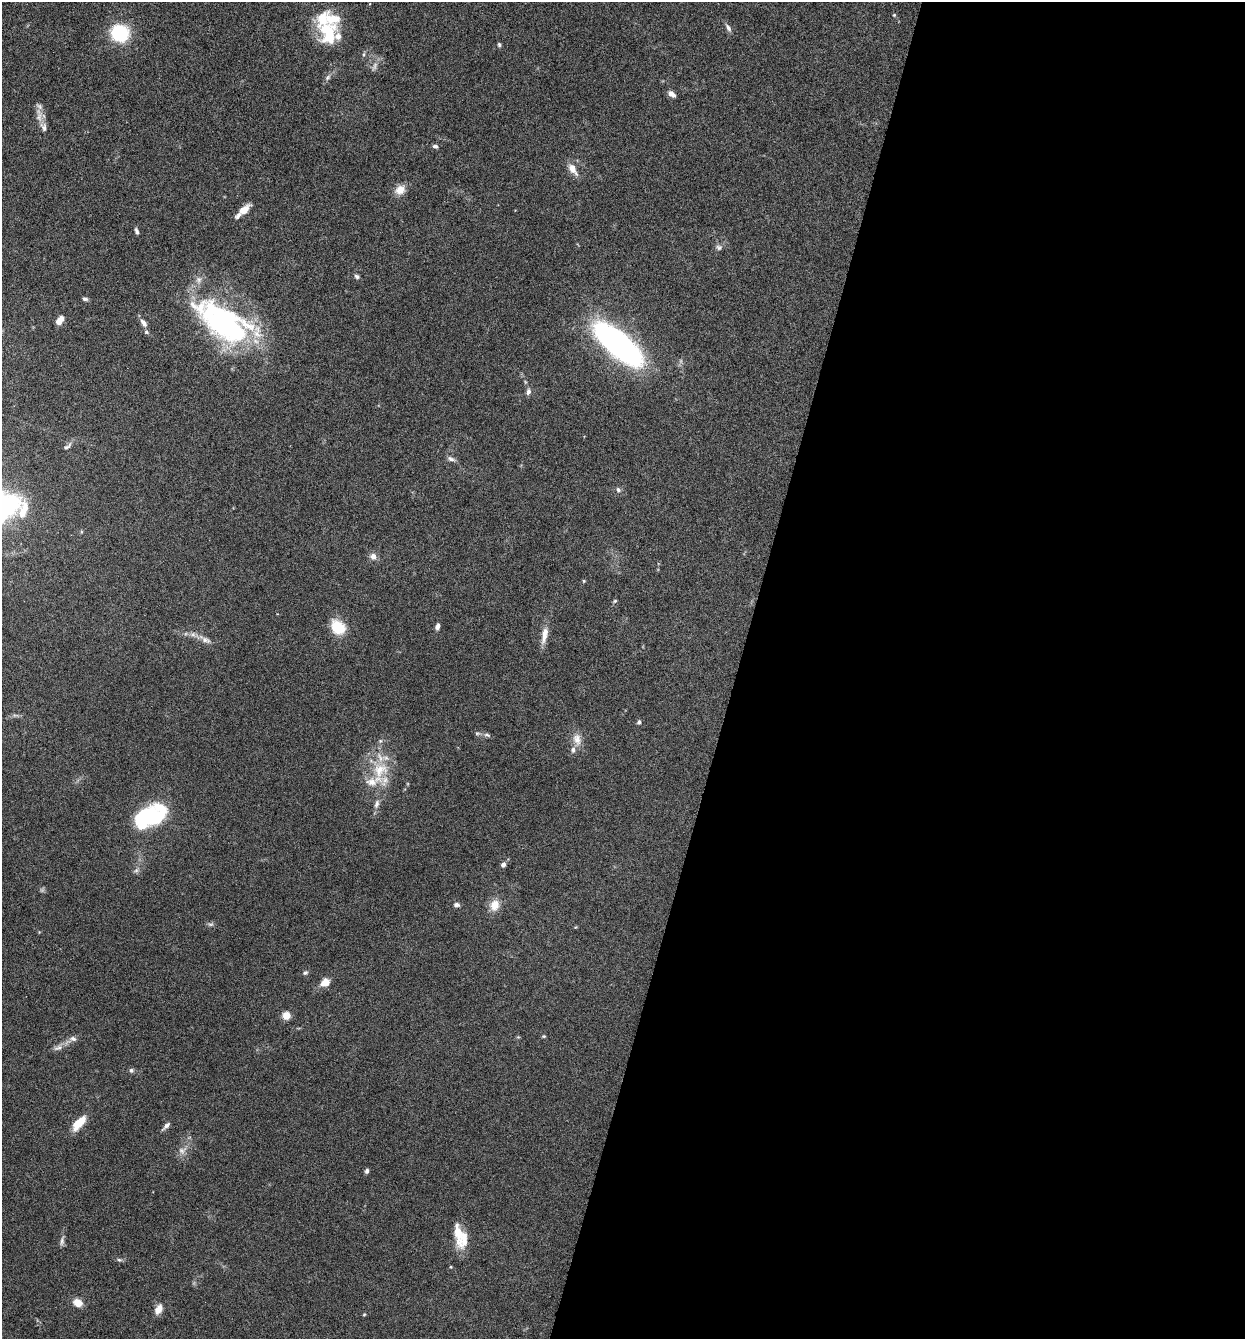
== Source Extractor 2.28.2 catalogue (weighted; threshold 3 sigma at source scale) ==
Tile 12 of 4 x 4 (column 4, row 3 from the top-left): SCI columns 3859-5101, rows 1340-2676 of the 5359 x 5349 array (HDU 1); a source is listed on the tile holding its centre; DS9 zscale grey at full resolution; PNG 1247 x 1341 px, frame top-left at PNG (2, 2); no overlay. Shown black and unused: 41% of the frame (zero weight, under 4 of 8 exposures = <1% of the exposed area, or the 3 px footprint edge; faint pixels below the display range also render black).
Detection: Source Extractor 2.28.2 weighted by HDU 2 'WHT'; one run over the whole footprint, this tile lists its part. Background 0.125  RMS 0.005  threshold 0.0203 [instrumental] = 3 sigma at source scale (4.09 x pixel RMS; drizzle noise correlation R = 1.36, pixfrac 0.8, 0.05/0.05 arcsec/px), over >= 5 px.
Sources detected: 78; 2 too faint to see at this stretch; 2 inside a brighter object's white glare — not listed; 13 inside a brighter listed object's ellipse — not listed separately; the other 61 listed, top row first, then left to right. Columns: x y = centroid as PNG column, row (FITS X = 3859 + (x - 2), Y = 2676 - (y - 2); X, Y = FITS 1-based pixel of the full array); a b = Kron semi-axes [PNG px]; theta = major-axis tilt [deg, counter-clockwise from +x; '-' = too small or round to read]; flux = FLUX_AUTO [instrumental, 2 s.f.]
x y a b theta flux
894 15 4 4 - 0.43
728 28 11 6 -59 1.6
120 33 19 17 -11 24
328 33 31 23 90 22
499 44 6 4 -86 0.77
364 54 6 4 72 0.63
328 77 8 6 46 1.4
672 94 8 5 -37 2.9
39 106 12 6 -38 1.6
44 127 15 8 -69 3
435 146 7 5 -14 1.2
573 169 16 8 -58 4.6
400 190 14 11 35 4.5
244 210 11 6 40 6.9
136 231 9 4 -67 1
719 247 8 7 - 1.4
357 276 7 5 -33 1
85 299 7 5 -16 1.1
59 322 8 7 - 2.6
144 323 11 5 -54 2.4
222 324 70 37 -33 100
618 344 40 14 -41 190
528 391 7 5 72 1.7
67 446 14 6 34 1.5
451 459 11 6 -17 1.6
618 490 7 5 -54 1.1
373 556 7 7 - 2.8
584 581 4 4 - 0.46
615 601 5 4 - 0.6
338 627 15 11 -48 15
437 627 8 5 77 1.4
544 635 24 7 78 4.8
206 640 14 7 -26 2.7
639 722 5 4 - 1.2
487 735 11 5 -17 1.2
577 739 17 11 -77 4.6
380 741 6 5 - 0.86
380 770 24 21 32 15
377 804 12 6 71 2.1
154 817 29 24 25 39
503 865 5 5 - 1.8
136 870 7 6 - 1.2
457 905 7 5 -8 1.4
494 905 15 12 69 5.5
211 924 9 4 0 0.92
305 973 7 5 24 0.91
325 982 9 8 - 4.7
286 1015 5 4 - 17
544 1036 5 4 - 0.55
73 1039 10 7 -2 1.9
58 1048 15 7 21 2.3
131 1070 7 6 - 1
79 1123 18 7 49 9.1
166 1126 13 4 43 1.6
367 1171 6 5 - 1.1
458 1232 32 8 -85 8.9
62 1241 14 5 85 1.6
119 1260 7 5 -7 0.85
78 1303 11 9 -27 4.3
158 1309 12 7 60 3.9
364 1314 5 4 - 0.48